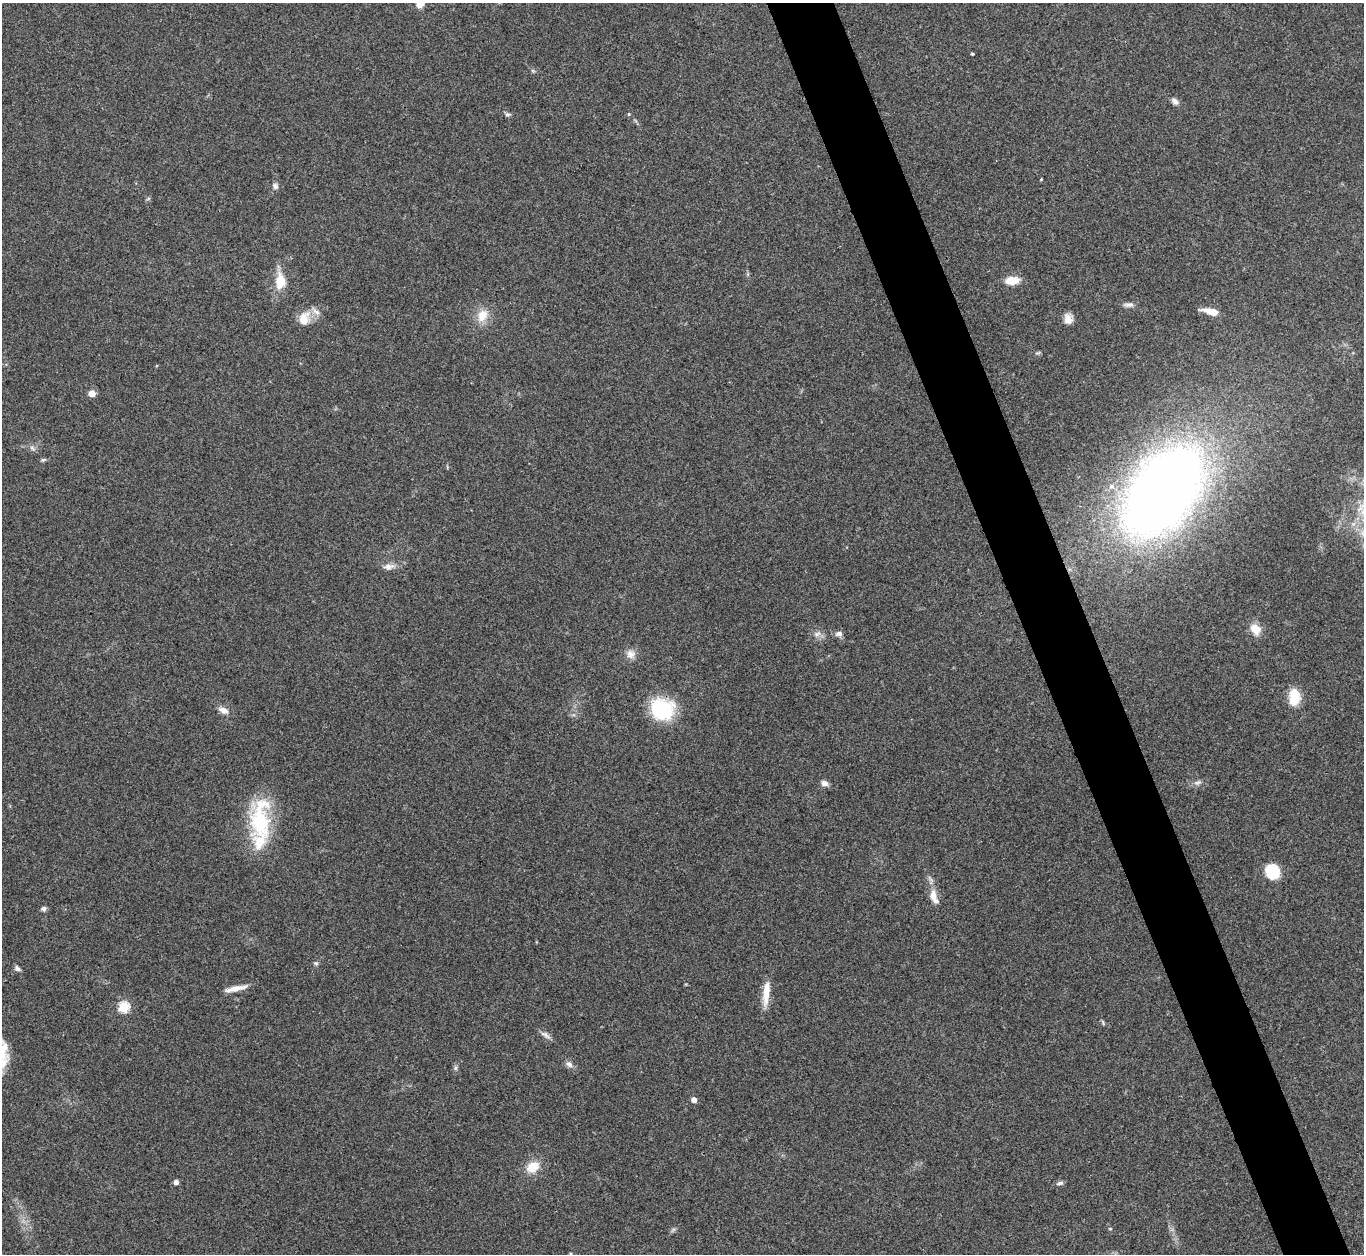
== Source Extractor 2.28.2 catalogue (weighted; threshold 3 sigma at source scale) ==
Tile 6 of 4 x 4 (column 2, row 2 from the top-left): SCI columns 1367-2728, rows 2786-4037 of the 5455 x 5442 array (HDU 1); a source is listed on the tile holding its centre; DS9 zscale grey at full resolution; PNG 1366 x 1256 px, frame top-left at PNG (2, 3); no overlay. Shown black and unused: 5% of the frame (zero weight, under 3 of 4 exposures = <1% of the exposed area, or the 3 px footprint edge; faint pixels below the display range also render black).
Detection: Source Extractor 2.28.2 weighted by HDU 2 'WHT'; one run over the whole footprint, this tile lists its part. Background 0.112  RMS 0.0058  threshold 0.0263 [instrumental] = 3 sigma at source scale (4.5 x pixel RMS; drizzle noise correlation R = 1.50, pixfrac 1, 0.05/0.05 arcsec/px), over >= 5 px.
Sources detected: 53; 4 inside a brighter listed object's ellipse — not listed separately; the other 49 listed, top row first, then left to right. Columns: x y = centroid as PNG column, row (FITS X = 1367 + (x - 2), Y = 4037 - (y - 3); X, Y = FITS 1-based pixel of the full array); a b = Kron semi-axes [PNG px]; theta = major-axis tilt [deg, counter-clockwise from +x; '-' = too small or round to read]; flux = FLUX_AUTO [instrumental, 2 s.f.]
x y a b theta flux
420 4 9 8 - 4.2
972 54 3 3 - 0.84
1175 101 10 6 -44 2.4
508 115 8 5 4 1.3
1041 179 3 3 - 0.48
275 186 8 7 - 1.9
1012 280 14 8 4 9.3
280 281 22 14 89 12
1129 305 14 6 5 2.4
1211 312 16 6 -12 9.2
482 315 19 13 63 8.9
304 319 19 14 75 8.8
1068 319 12 9 -79 4.6
1038 353 9 3 11 0.81
92 393 5 5 - 10
32 448 7 4 -45 1.4
43 460 7 4 17 1
1111 486 8 7 - 2.6
1163 491 68 41 53 810
388 567 14 8 8 3.8
1255 629 15 12 -53 7.7
817 634 11 6 15 2.5
839 634 9 7 -5 2.6
631 654 12 11 - 4.3
1294 697 20 13 89 12
224 710 14 7 -26 3.9
662 710 17 15 -13 57
1198 782 11 6 18 2.1
824 783 8 7 - 3.1
260 822 35 24 -85 44
1272 872 17 15 -63 17
933 896 17 9 88 5.8
44 909 6 5 - 1.9
316 963 7 5 -32 1.2
17 968 7 6 - 2
235 988 26 6 13 6
766 993 34 8 85 9.6
123 1007 5 5 - 49
1103 1023 8 3 -64 0.89
545 1035 16 6 -34 2.6
5 1047 15 9 -79 5.3
2 1064 24 12 44 9.5
569 1064 9 7 -45 2.5
455 1068 7 4 89 1.1
694 1100 4 4 - 4.3
533 1167 11 9 36 13
176 1182 5 5 - 2
1060 1183 9 5 12 1.7
1110 1228 5 3 - 0.52
Isophote crosses this tile's border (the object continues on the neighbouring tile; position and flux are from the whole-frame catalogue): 2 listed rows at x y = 420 4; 2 1064